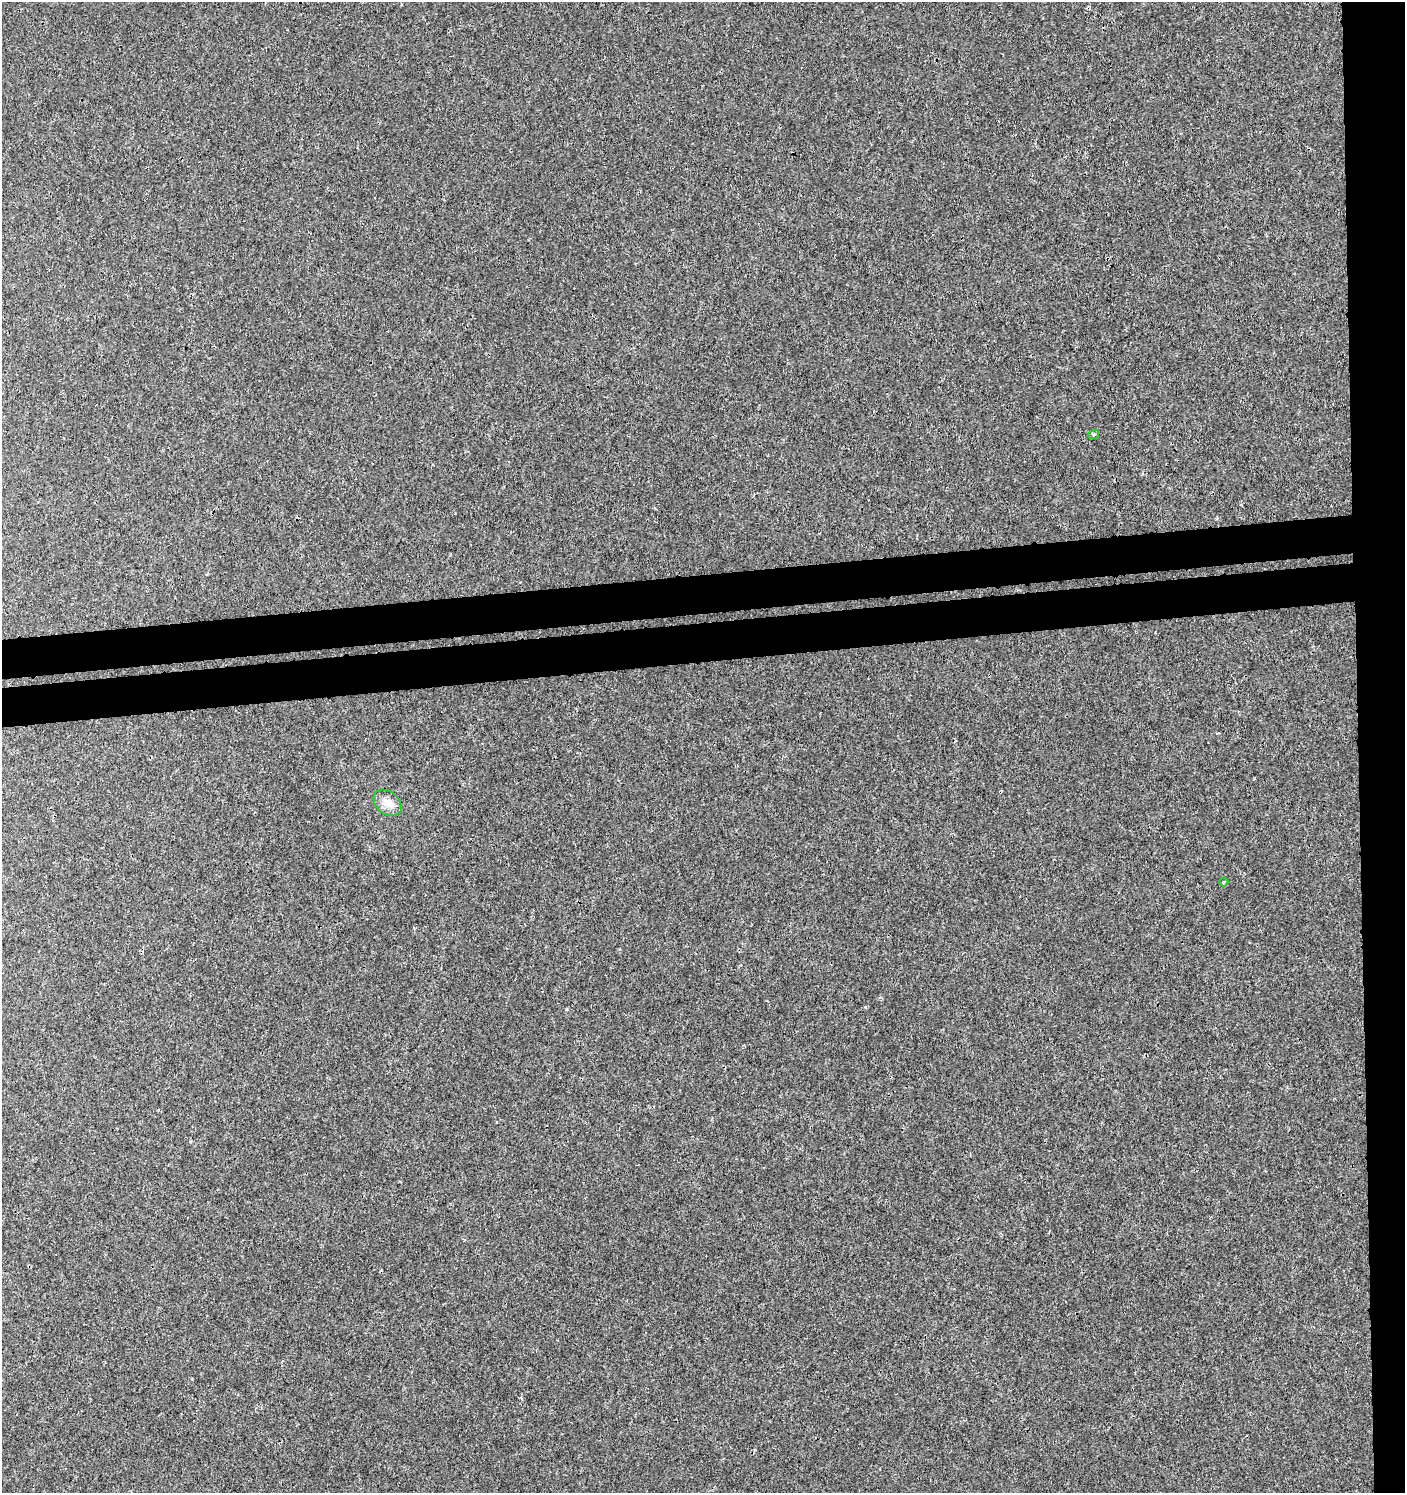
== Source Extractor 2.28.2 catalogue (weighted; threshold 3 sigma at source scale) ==
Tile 6 of 3 x 3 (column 3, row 2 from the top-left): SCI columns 2816-4218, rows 1538-3028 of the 4271 x 4564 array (HDU 1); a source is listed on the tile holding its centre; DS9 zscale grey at full resolution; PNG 1407 x 1495 px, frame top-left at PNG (2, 2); each listed source drawn as its Kron ellipse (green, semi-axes under 4 px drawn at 4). Shown black and unused: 8% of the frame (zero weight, under 3 of 4 exposures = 4% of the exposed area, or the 3 px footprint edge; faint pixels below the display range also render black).
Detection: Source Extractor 2.28.2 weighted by HDU 2 'WHT'; one run over the whole footprint, this tile lists its part. Background 0.00163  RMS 0.0022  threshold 0.00983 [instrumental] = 3 sigma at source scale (4.5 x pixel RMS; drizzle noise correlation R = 1.50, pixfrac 1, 0.0396/0.0396 arcsec/px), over >= 5 px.
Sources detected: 3; all 3 listed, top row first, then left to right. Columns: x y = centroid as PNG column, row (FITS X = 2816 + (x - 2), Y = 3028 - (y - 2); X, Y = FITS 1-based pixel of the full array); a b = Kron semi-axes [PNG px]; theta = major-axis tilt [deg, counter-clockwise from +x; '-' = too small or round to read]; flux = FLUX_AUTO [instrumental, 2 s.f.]
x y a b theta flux
1094 434 5 3 - 0.23
388 803 16 11 -39 2.3
1224 882 5 4 - 0.31